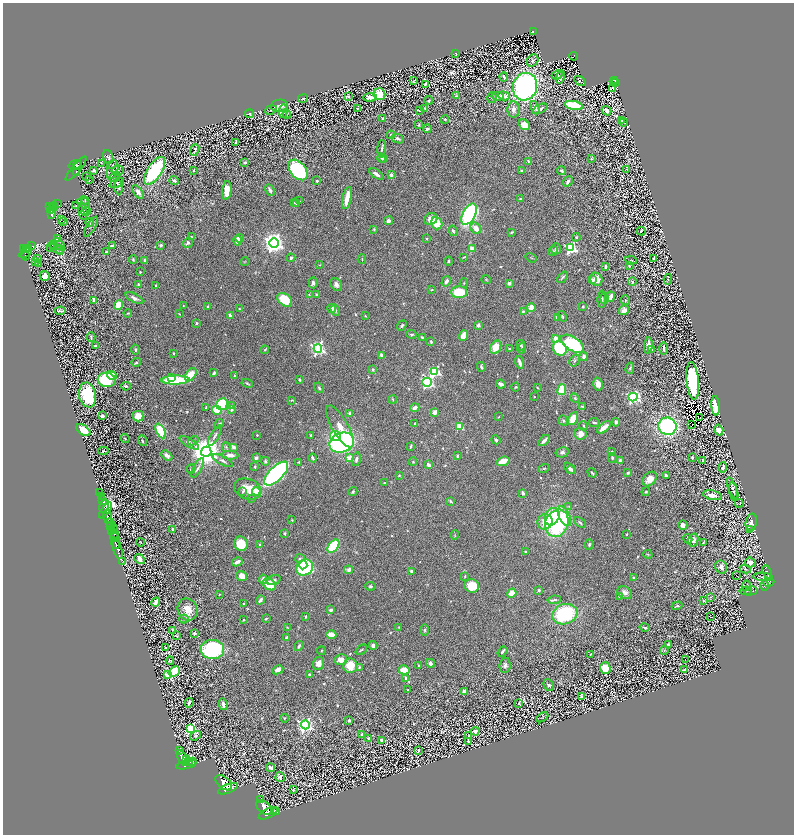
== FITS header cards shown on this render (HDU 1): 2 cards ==
NAXIS1  =                 1583
NAXIS2  =                 1664

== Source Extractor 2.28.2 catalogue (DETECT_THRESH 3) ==
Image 1583 x 1664 px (HDU 1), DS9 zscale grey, zoomed out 1/2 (1 PNG px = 2 x 2 image px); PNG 796 x 836 px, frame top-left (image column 2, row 1663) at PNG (3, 3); each listed source drawn as its Kron ellipse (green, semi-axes under 4 px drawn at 4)
Background 1.74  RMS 0.025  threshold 0.0745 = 3 sigma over >= 5 px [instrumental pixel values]
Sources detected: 1103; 134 cannot appear on this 1/2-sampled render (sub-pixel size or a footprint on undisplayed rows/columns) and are neither listed nor drawn; of the other 969, the 500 brightest by FLUX_AUTO listed and drawn (469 fainter detections omitted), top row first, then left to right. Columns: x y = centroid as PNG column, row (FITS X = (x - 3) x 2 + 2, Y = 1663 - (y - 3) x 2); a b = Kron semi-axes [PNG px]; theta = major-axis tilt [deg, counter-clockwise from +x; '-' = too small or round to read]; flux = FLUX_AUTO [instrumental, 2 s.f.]
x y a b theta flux
533 32 3 3 - 280
456 54 3 2 - 3.9
574 56 4 3 - 250
533 60 6 5 - 14
557 75 5 4 - 8.7
504 77 4 2 - 10
560 77 7 2 75 21
615 80 2 2 - 170
414 81 4 2 - 4.7
580 81 6 2 -31 3.8
614 82 2 1 - 62
616 82 2 1 - 50
425 84 4 3 - 19
525 87 14 12 72 1700
613 88 2 1 - 8.3
379 94 6 6 - 150
457 96 4 3 - 4.5
498 96 6 4 -10 33
504 96 6 3 -19 30
349 97 3 2 - 4.7
370 97 6 4 5 39
303 98 5 4 - 4.6
492 98 5 4 - 7.5
429 100 4 3 - 6
574 105 9 4 -11 370
279 106 8 6 7 75
357 108 3 2 - 5.1
424 108 3 2 - 4
535 108 7 3 -66 19
514 109 8 6 88 27
540 109 8 3 27 12
271 110 6 4 18 6.1
419 110 2 2 - 3.8
283 111 7 4 82 11
607 111 5 3 - 20
249 114 4 2 - 5.6
287 114 4 2 - 4.5
383 118 3 2 - 16
445 119 4 4 - 8.6
622 121 3 2 - 4.6
624 122 4 2 - 4
419 125 3 3 - 7.4
524 125 6 5 - 46
427 129 4 2 - 11
391 135 4 3 - 6.1
398 139 6 3 -24 13
236 142 4 2 - 12
382 149 9 3 85 11
195 150 6 2 71 8.8
108 157 7 4 -71 13
381 158 5 4 - 9.1
384 158 4 3 - 7.5
591 159 3 2 - 4.1
528 161 4 3 - 7.8
245 162 4 3 - 11
102 163 2 1 - 5.6
75 165 6 2 20 1000
78 165 4 3 - 1200
112 165 5 3 - 5.4
76 169 15 2 50 1000
627 169 4 3 - 4.9
94 170 4 3 - 15
113 170 10 5 74 17
118 170 6 5 - 9.4
298 170 12 7 -47 470
521 170 3 3 - 5.1
155 171 16 7 57 680
193 171 3 2 - 4.2
562 171 4 3 - 10
77 172 4 2 - 490
376 174 8 3 -36 24
391 175 2 2 - 59
87 177 4 2 - 17
114 177 6 3 46 5
89 179 2 1 - 22
174 181 5 4 - 9.6
317 181 2 2 - 15
568 181 6 3 55 15
117 183 8 4 23 6.7
119 187 7 4 -88 8.6
227 190 9 4 83 87
270 190 6 3 -63 17
138 192 8 4 -53 20
347 198 11 3 78 92
520 199 3 3 - 11
83 201 6 3 10 6.2
299 201 2 2 - 5.6
294 203 3 3 - 4.6
297 203 3 3 - 5.3
57 204 4 2 - 97
76 205 3 2 - 6.8
86 206 9 3 -79 12
49 207 3 3 - 960
52 207 3 2 - 490
54 207 5 3 - 910
51 211 4 2 - 570
83 211 8 4 -83 11
86 211 5 3 - 7
51 214 4 2 - 450
469 214 11 6 62 980
61 219 3 2 - 17
431 219 7 5 33 58
64 221 2 1 - 13
389 221 4 4 - 14
89 222 4 3 - 5.7
437 223 6 5 - 80
91 227 11 4 60 8.5
476 228 6 5 - 45
374 229 4 3 - 4.9
453 231 5 2 - 10
641 231 4 2 - 9
512 232 4 3 - 5.3
191 237 2 2 - 6.5
576 237 4 3 - 5.7
240 238 4 3 - 18
426 238 3 2 - 4
57 239 4 2 - 3.9
238 241 4 3 - 75
188 243 5 4 - 15
274 243 5 5 - 3500
53 245 4 2 - 3.7
59 245 7 4 -50 7.3
161 245 3 3 - 7.8
32 246 3 2 - 120
112 246 4 3 - 19
50 247 2 1 - 4.9
571 248 4 4 - 650
24 249 2 2 - 960
27 249 3 3 - 760
28 249 3 3 - 730
57 249 8 3 -36 7
472 249 4 3 - 44
556 249 5 5 - 11
60 250 4 3 - 3.8
553 251 5 3 - 7.2
107 252 4 3 - 12
25 253 7 2 29 580
26 256 4 2 - 490
464 257 4 2 - 4.6
38 258 3 3 - 9.6
291 258 4 3 - 12
531 258 6 2 -33 3.7
654 258 2 2 - 7.1
133 259 4 3 - 6.7
362 259 5 2 - 4.2
145 260 3 3 - 14
631 260 6 3 -10 4.8
36 261 2 2 - 17
449 261 4 3 - 6.8
245 262 5 3 - 4.1
38 264 2 1 - 12
320 265 3 3 - 3.8
605 266 3 2 - 14
629 266 4 3 - 5
140 272 2 2 - 4.1
45 276 5 4 - 31
563 277 7 3 49 9.4
486 279 5 3 - 4.7
596 279 7 6 - 42
668 279 5 2 - 4.2
592 280 3 3 - 16
446 281 5 3 - 20
632 282 4 3 - 6.6
313 283 5 4 - 12
464 283 4 3 - 4.5
509 283 3 2 - 37
138 284 3 2 - 8.6
336 284 7 5 -53 19
156 286 4 3 - 6.6
432 290 3 2 - 3.9
459 292 8 6 -1 130
309 294 4 3 - 4.1
316 294 3 3 - 6.2
611 297 5 3 - 28
134 298 10 4 -27 22
604 298 5 2 - 5.1
602 299 9 3 88 11
93 300 4 2 - 12
285 300 8 6 -40 190
625 300 5 3 - 4.8
118 305 5 4 - 86
183 306 2 2 - 3.7
208 306 3 3 - 7.9
583 307 3 3 - 5.7
239 308 3 2 - 3.8
332 308 5 3 - 41
531 308 4 3 - 72
624 310 5 5 - 29
60 311 5 2 - 11
335 311 6 4 -57 8.2
523 311 4 3 - 8.3
128 313 4 2 - 3.7
179 314 4 2 - 3.9
230 315 4 3 - 17
365 316 3 2 - 4
562 316 6 4 -57 7.3
557 317 4 4 - 19
196 323 2 2 - 16
478 325 2 2 - 58
402 326 5 3 - 7.5
411 334 5 3 - 7
463 336 6 3 68 84
91 337 4 3 - 8.1
422 337 3 2 - 7.8
555 338 4 3 - 31
431 342 4 3 - 7.4
572 344 12 7 -33 430
521 345 5 3 - 5.3
95 346 2 2 - 4.6
648 346 8 4 84 33
496 347 7 5 62 93
318 348 4 4 - 1200
510 348 2 2 - 3.8
522 348 5 3 - 5.6
560 348 7 6 - 260
651 349 3 3 - 8.9
664 349 6 2 85 15
135 350 5 3 - 7.4
265 350 4 3 - 6.3
173 353 3 2 - 3.8
381 355 3 3 - 11
584 357 4 3 - 25
575 361 6 4 54 10
136 362 5 3 - 6.4
520 362 6 2 -74 28
481 367 5 3 - 11
630 368 5 3 - 8.1
373 369 3 3 - 10
435 372 4 4 - 440
214 373 4 2 - 9.9
191 375 7 4 56 120
112 376 5 4 - 140
234 376 3 2 - 7
171 378 3 3 - 48
107 380 9 7 -10 310
175 380 14 4 1 370
299 380 3 2 - 6.9
693 381 19 6 -84 590
427 382 4 4 - 700
247 383 6 3 -26 5.9
501 384 5 3 - 30
598 384 6 4 -76 31
126 386 5 3 - 8
515 387 5 3 - 6.2
537 387 3 2 - 4.8
319 388 5 3 - 7.3
562 390 5 4 - 140
87 395 12 8 -79 480
534 397 2 2 - 6.5
633 397 4 4 - 810
575 398 6 4 -45 8.3
393 399 4 3 - 4.2
292 400 4 3 - 4.6
222 404 6 5 - 300
231 406 3 3 - 16
583 406 3 2 - 6.2
716 406 9 4 -85 170
206 408 3 2 - 5.4
415 408 4 3 - 30
217 410 5 4 - 130
232 410 3 3 - 12
435 412 4 3 - 34
350 413 3 3 - 14
102 416 4 3 - 8.8
138 416 5 5 - 84
499 417 3 2 - 4.7
700 418 2 1 - 4.3
573 419 7 4 62 110
563 421 5 4 - 8
594 422 6 3 -6 8.4
616 422 4 3 - 16
415 423 3 2 - 6.9
219 424 5 3 - 12
692 425 2 1 - 5.6
340 426 23 8 -60 86
459 426 3 3 - 180
583 426 4 4 - 7.4
668 426 9 8 - 760
604 427 8 3 40 51
83 430 8 4 -37 140
719 430 5 4 - 67
161 431 8 4 -64 230
581 434 6 6 - 43
257 435 2 2 - 6.8
215 436 11 3 61 13
311 436 3 2 - 6.9
335 436 5 5 - 150
125 438 5 3 - 5.4
496 440 4 3 - 9.2
544 440 7 3 43 23
142 441 5 3 - 7.9
193 441 5 3 - 5.7
189 443 11 4 -30 19
342 443 13 9 21 1000
411 446 4 2 - 8.1
226 447 5 3 - 6
234 447 4 3 - 24
103 451 5 3 - 7.1
612 451 4 3 - 3.8
206 452 5 5 - 11000
562 452 7 5 13 13
167 455 6 4 -44 19
230 455 8 4 -2 36
457 456 4 3 - 6.1
692 457 3 2 - 9.2
256 458 3 3 - 27
313 458 4 2 - 9.5
349 458 2 2 - 95
612 458 5 3 - 8.3
356 459 7 3 78 16
620 460 3 2 - 10
703 460 4 3 - 5.8
223 461 11 3 -27 13
265 461 4 4 - 8.9
503 461 7 3 19 85
299 462 4 3 - 4.1
413 462 4 3 - 4.9
429 465 3 3 - 17
255 467 3 3 - 8
723 467 5 3 - 15
198 468 11 3 62 14
544 468 6 2 15 5.3
569 468 7 3 -49 25
191 469 5 3 - 9.4
571 469 4 3 - 14
592 473 5 2 - 7.3
628 473 3 3 - 9.7
276 474 15 7 44 1400
399 475 3 3 - 4.3
666 475 4 3 - 12
650 479 8 6 46 51
384 483 2 2 - 4.2
732 488 11 3 -67 11
248 489 14 10 -20 97
256 491 4 3 - 120
733 491 9 2 -79 7.9
100 492 2 1 - 150
243 492 3 2 - 5.3
353 492 4 3 - 7
646 492 4 4 - 5.4
523 493 4 3 - 17
712 495 9 4 -11 43
101 497 2 2 - 340
252 499 3 3 - 5
102 501 3 2 - 820
451 501 4 3 - 6.9
739 503 4 2 - 4.5
104 506 7 4 73 2800
569 506 4 3 - 4.5
106 510 9 2 54 1400
108 516 7 3 -78 5200
564 516 10 5 -65 140
552 517 9 7 62 210
292 520 3 2 - 4.1
545 522 8 7 - 77
751 522 8 5 79 20
110 523 4 3 - 2300
557 523 14 11 67 570
580 523 7 3 -38 9.1
683 525 4 4 - 23
110 527 3 2 - 700
114 527 4 2 - 440
173 529 3 2 - 24
750 529 4 2 - 4.5
112 531 3 2 - 1600
284 533 4 3 - 5.6
114 534 4 2 - 1000
626 534 2 2 - 4.8
455 535 4 2 - 4
115 537 5 2 - 840
688 539 5 3 - 8.8
693 540 6 5 - 36
141 542 4 3 - 3.9
116 543 6 2 -71 2800
703 543 3 2 - 3.9
241 544 7 6 - 130
260 545 2 2 - 32
589 545 5 3 - 7
333 546 8 4 54 290
118 549 10 3 -75 3700
526 551 3 2 - 5
648 554 4 2 - 3.7
300 558 5 4 - 9.3
140 559 6 4 -40 33
123 561 2 1 - 160
237 562 5 3 - 29
750 562 5 5 - 35
303 565 4 3 - 80
305 567 9 7 37 500
721 567 6 5 - 20
745 569 5 4 - 8.2
349 570 4 4 - 24
411 571 4 3 - 9.8
767 572 7 2 -64 4.3
736 575 2 1 - 29
242 576 5 4 - 45
465 576 4 2 - 3.8
763 577 10 4 -4 13
634 578 3 3 - 8.7
263 579 4 3 - 21
274 580 7 4 16 11
769 582 6 3 7 4
269 584 7 5 -35 140
370 586 5 4 - 8.9
472 586 7 6 - 120
746 586 5 4 - 14
765 586 5 3 - 4.1
539 590 4 3 - 9.8
746 591 6 3 8 5
751 591 6 4 16 6.3
512 593 5 4 - 82
625 593 8 6 -35 25
219 594 2 2 - 5
619 596 4 3 - 5.6
710 597 4 3 - 3.8
260 600 5 3 - 18
554 600 7 3 8 8.5
703 600 4 2 - 4.8
156 602 4 3 - 43
244 603 4 2 - 5.1
677 606 5 2 - 4.9
188 609 11 9 -67 63
331 610 4 3 - 13
565 614 13 10 19 440
306 616 3 3 - 5.1
711 617 2 1 - 37
266 618 4 2 - 5.1
184 619 5 3 - 4.3
244 620 2 2 - 6
287 627 3 3 - 4.1
399 627 4 3 - 3.8
645 627 5 2 - 7.7
173 630 3 2 - 7.8
425 630 6 4 -88 10
195 633 3 2 - 11
331 635 5 3 - 54
176 636 3 2 - 4.3
287 637 4 2 - 9.7
373 645 4 3 - 19
668 645 3 3 - 12
299 646 5 3 - 9.3
165 647 3 3 - 3.9
212 649 12 9 -5 730
361 650 6 2 39 5.9
664 650 4 3 - 6.6
321 651 4 3 - 4.3
503 652 6 2 53 11
590 654 3 3 - 4.9
685 659 2 1 - 28
170 660 4 3 - 5.4
341 660 6 5 - 40
319 663 6 5 - 32
430 663 4 3 - 20
505 665 8 5 84 16
350 666 7 7 - 91
419 666 3 3 - 5.2
359 667 4 3 - 6
605 668 6 5 - 110
278 670 6 4 26 33
404 670 5 4 - 85
684 670 4 3 - 18
174 671 6 4 44 350
309 674 2 2 - 12
167 675 4 3 - 21
406 678 4 3 - 13
549 685 6 5 - 10
408 690 2 2 - 4
464 691 4 3 - 25
581 696 3 2 - 7.2
189 703 5 2 - 16
519 703 2 2 - 6.1
223 704 6 3 -76 23
542 717 6 3 31 3.7
284 718 4 3 - 5.2
349 720 3 3 - 16
305 725 4 4 - 1400
191 729 4 4 - 720
475 731 4 3 - 25
362 735 4 3 - 7.9
196 736 6 4 35 6.6
469 736 3 2 - 5.9
369 738 3 3 - 19
381 740 3 3 - 12
468 741 3 3 - 7.1
419 750 4 3 - 7.5
179 751 2 1 - 170
183 758 8 4 -68 9100
186 760 4 3 - 3200
189 762 4 3 - 3200
192 762 3 2 - 760
187 764 10 4 15 8200
270 768 4 3 - 15
280 777 5 4 - 12
224 783 9 5 -39 11000
228 789 10 4 22 9100
293 790 2 2 - 5
260 800 2 1 - 170
264 807 9 6 -44 10000
276 811 2 2 - 91
268 813 10 4 26 8700
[469 fainter detections neither listed nor drawn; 134 sub-pixel or undisplayed-footprint detections neither listed nor drawn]